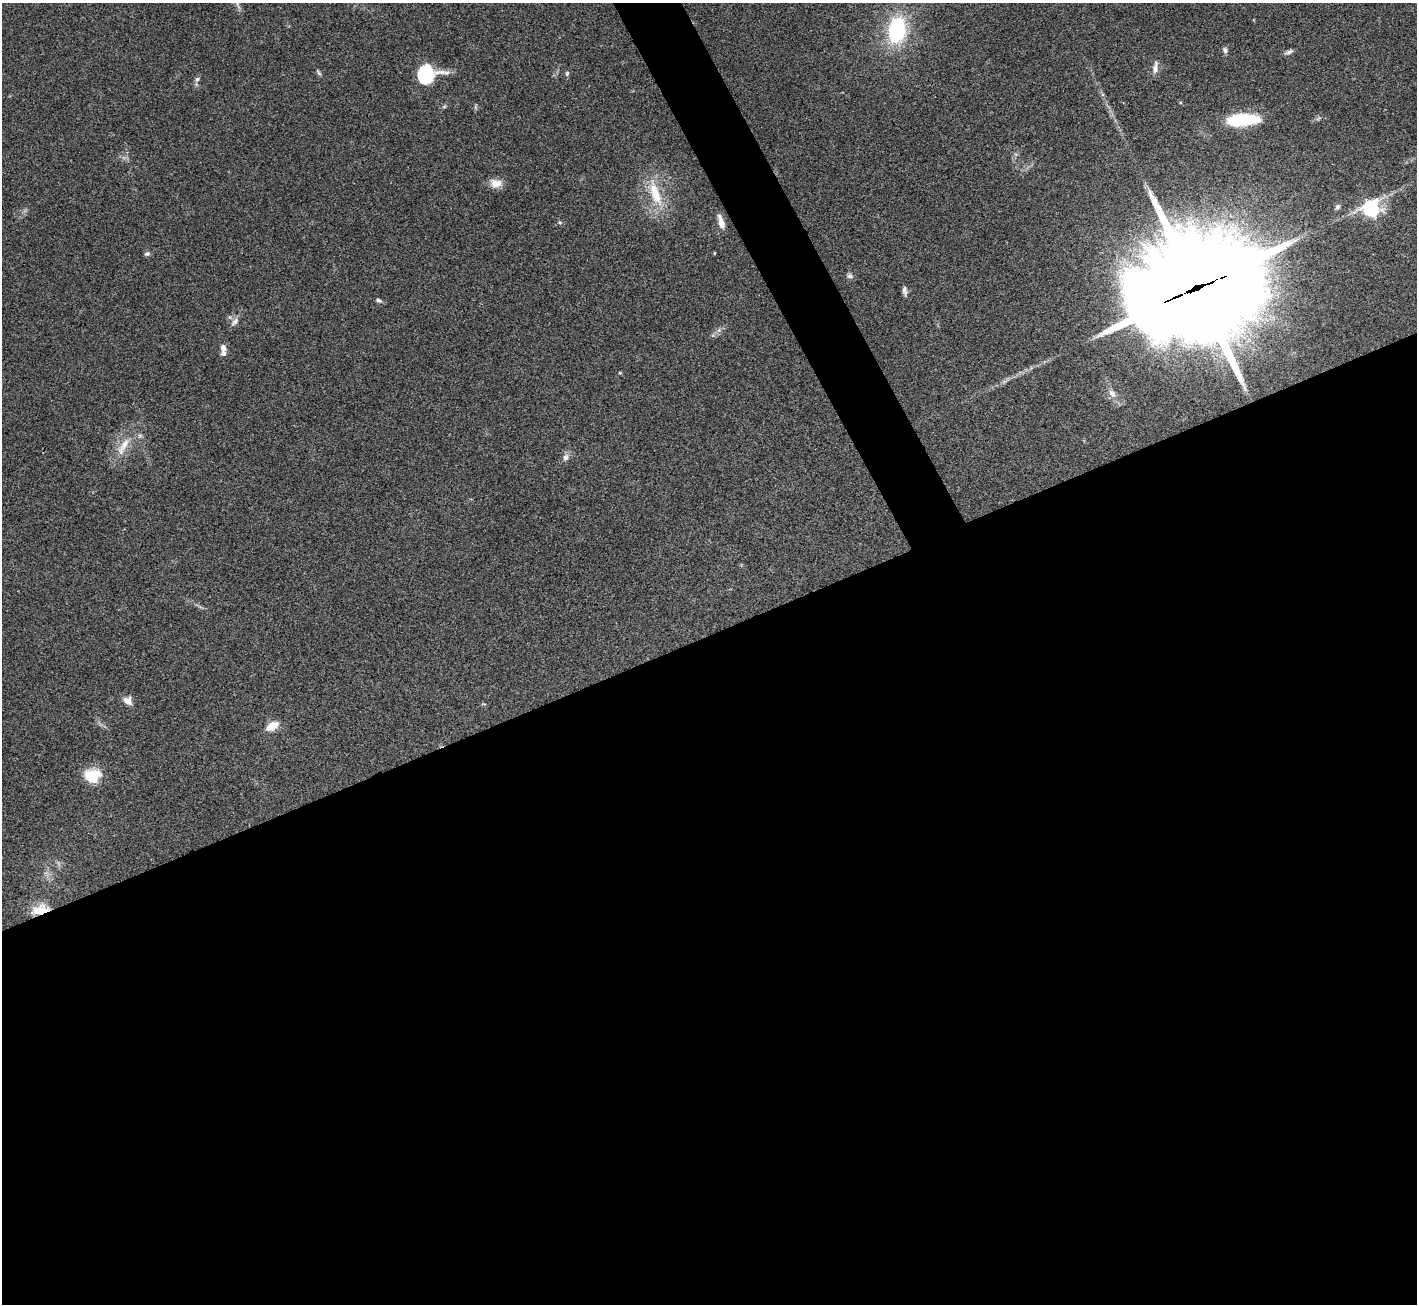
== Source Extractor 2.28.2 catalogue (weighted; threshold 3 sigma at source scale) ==
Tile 15 of 4 x 4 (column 3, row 4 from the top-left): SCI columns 2833-4247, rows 288-1589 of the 5663 x 5651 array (HDU 1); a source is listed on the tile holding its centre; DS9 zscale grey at full resolution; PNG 1419 x 1306 px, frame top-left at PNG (2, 3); no overlay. Shown black and unused: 54% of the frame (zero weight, under 3 of 4 exposures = <1% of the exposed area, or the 3 px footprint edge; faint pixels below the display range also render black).
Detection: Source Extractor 2.28.2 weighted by HDU 2 'WHT'; one run over the whole footprint, this tile lists its part. Background 0.0954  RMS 0.0061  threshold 0.0276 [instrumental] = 3 sigma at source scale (4.5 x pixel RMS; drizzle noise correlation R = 1.50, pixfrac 1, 0.05/0.05 arcsec/px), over >= 5 px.
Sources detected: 33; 1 too faint to see at this stretch — not listed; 3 inside a brighter listed object's ellipse — not listed separately; the other 29 listed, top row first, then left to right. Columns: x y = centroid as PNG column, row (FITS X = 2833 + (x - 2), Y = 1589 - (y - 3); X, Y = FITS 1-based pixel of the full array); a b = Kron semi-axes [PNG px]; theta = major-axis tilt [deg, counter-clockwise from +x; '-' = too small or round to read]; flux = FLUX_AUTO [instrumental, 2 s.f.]
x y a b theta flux
897 30 23 14 80 59
1225 50 8 5 -75 1.6
1289 52 12 5 20 1.9
1155 67 18 5 83 3.1
319 73 10 4 -50 1.1
567 73 7 5 75 1.1
425 74 22 18 81 24
197 79 8 6 71 1.5
1242 120 32 11 3 38
496 183 16 11 -10 5.4
655 193 40 13 -71 20
1337 207 8 6 33 1.4
1371 209 7 7 - 140
721 222 17 6 -72 4.9
147 254 8 5 19 1.4
850 276 8 6 -15 1.7
1196 288 53 37 18 14000
905 290 11 6 -85 2.2
378 300 8 5 -24 1.4
235 322 13 7 51 3
223 348 9 7 -72 3.1
620 373 4 3 - 0.65
1112 393 13 8 -57 3.7
123 446 31 9 59 10
566 457 8 7 - 2.7
128 700 11 10 - 4.2
272 726 13 7 30 8.9
91 777 18 16 -37 15
40 910 21 11 12 11
Overlapping masked pixels (flux is a lower limit): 2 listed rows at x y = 1196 288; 40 910